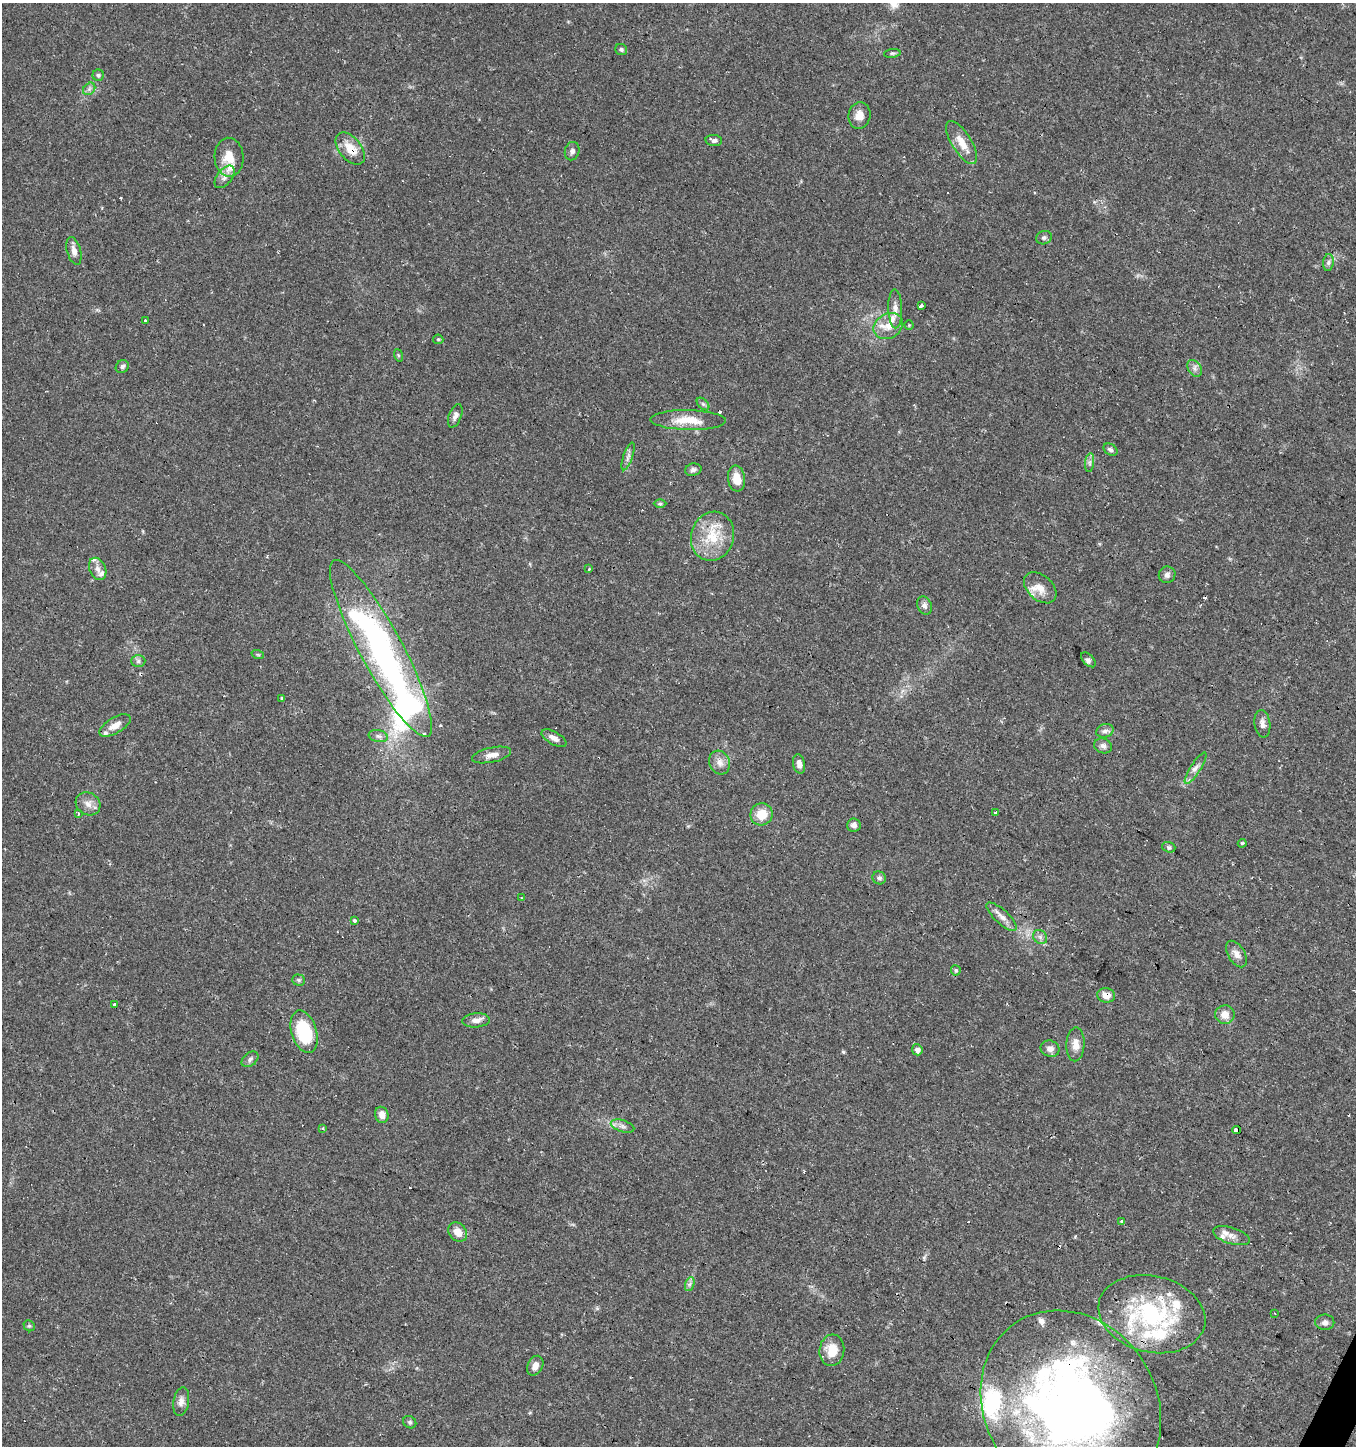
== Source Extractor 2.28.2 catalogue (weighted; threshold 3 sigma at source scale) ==
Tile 6 of 4 x 4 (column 2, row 2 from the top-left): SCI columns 1615-2968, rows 2887-4330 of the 5870 x 5777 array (HDU 1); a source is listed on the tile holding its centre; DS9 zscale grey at full resolution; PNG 1358 x 1448 px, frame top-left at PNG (2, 3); each listed source drawn as its Kron ellipse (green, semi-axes under 4 px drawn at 4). Shown black and unused: <1% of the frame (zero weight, under 2 of 3 exposures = <1% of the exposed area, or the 3 px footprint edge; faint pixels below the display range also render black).
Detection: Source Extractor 2.28.2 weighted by HDU 2 'WHT'; one run over the whole footprint, this tile lists its part. Background 0.0673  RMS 0.0052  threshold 0.0236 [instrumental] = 3 sigma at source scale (4.5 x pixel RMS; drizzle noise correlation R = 1.50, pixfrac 1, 0.0396/0.0396 arcsec/px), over >= 5 px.
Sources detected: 122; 11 cosmic-ray / hot-pixel residue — neither listed nor drawn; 17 inside a brighter listed object's ellipse — not listed separately; the other 94 listed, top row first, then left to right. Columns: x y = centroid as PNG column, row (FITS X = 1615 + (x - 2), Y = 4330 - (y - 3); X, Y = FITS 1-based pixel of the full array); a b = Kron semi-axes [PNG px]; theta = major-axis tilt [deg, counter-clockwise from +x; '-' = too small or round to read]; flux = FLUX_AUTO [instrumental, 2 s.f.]
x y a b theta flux
621 49 6 5 - 1
892 53 8 4 8 0.88
98 75 5 5 - 0.96
89 89 7 5 46 1.4
859 115 13 11 83 4.6
714 140 8 5 -4 1.7
962 143 24 9 -58 7.6
350 149 19 11 -51 9.1
572 151 9 7 76 1.9
229 157 19 14 -87 9
225 177 13 7 52 2.9
1044 238 8 6 21 1.3
74 251 14 7 -75 2.9
1328 263 8 5 83 1.5
921 306 3 3 - 17
895 309 19 7 -88 3.5
145 320 3 3 - 3.5
909 325 4 4 - 0.5
888 326 15 12 31 6.4
438 339 5 5 - 0.67
398 355 6 4 -71 0.65
122 367 7 6 - 1.5
1195 368 9 6 -56 1.9
703 404 7 4 -45 0.99
455 416 12 6 69 2.2
688 420 38 10 -1 12
1110 450 7 5 -33 1.3
628 456 14 4 70 2.1
1090 463 9 4 82 1.4
693 470 8 6 13 1.9
736 479 13 8 -82 7.1
660 504 6 4 1 0.77
712 536 25 21 73 18
98 569 11 8 -66 2.9
589 569 3 2 - 1.2
1167 575 8 8 - 2
1040 588 19 12 -42 6
924 605 9 7 -65 2
381 648 100 21 -62 170
258 655 6 4 -19 0.63
1088 660 9 5 -48 1.5
138 661 7 6 - 1.3
281 698 3 3 - 2
1262 724 14 8 -82 2.8
115 725 17 8 30 5.3
1105 731 9 6 17 1.9
378 736 9 6 -11 1.8
554 738 14 6 -29 3.2
1103 746 9 7 -19 2.3
492 755 20 7 12 3.9
720 762 12 10 -64 3.8
799 764 10 6 -80 2.6
1196 768 18 5 57 3.2
88 804 13 11 -35 4
78 813 3 3 - 2.2
996 813 3 3 - 3.6
761 814 11 11 - 8.8
854 825 6 6 - 2.3
1242 843 4 3 - 0.57
1169 847 7 5 -20 1.1
879 878 7 6 - 1.5
522 898 3 2 - 0.94
1002 917 19 7 -43 4.1
354 921 3 3 - 1.5
1040 937 8 6 -44 1.6
1236 954 14 8 -59 3.3
956 970 5 5 - 1
299 980 6 5 - 0.99
1106 995 9 7 -13 4.6
115 1004 3 3 - 1.6
1225 1015 10 9 - 5
476 1020 14 7 4 3.2
304 1032 22 12 -73 31
1075 1044 17 9 87 4.8
1050 1049 9 8 - 2.6
917 1050 5 5 - 2.6
250 1059 9 6 39 1.6
382 1115 8 6 -74 3.8
623 1126 12 6 -17 2.2
323 1128 4 3 - 0.53
1237 1130 4 3 - 29
1121 1221 4 4 - 0.53
458 1232 10 8 -52 4.6
1231 1236 19 8 -17 3.6
690 1284 7 4 70 1.3
1274 1313 3 2 - 0.84
1152 1314 54 38 -13 70
1325 1322 9 8 - 2
29 1326 6 5 - 0.84
832 1350 16 12 84 9.1
535 1366 10 7 64 3.9
181 1401 14 7 80 3.1
1071 1406 100 85 -56 420
410 1422 7 6 - 1
Overlapping masked pixels (flux is a lower limit): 5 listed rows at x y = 350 149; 381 648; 1106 995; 1237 1130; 1071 1406
Isophote crosses this tile's border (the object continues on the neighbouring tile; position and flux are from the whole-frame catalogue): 1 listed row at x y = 1071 1406